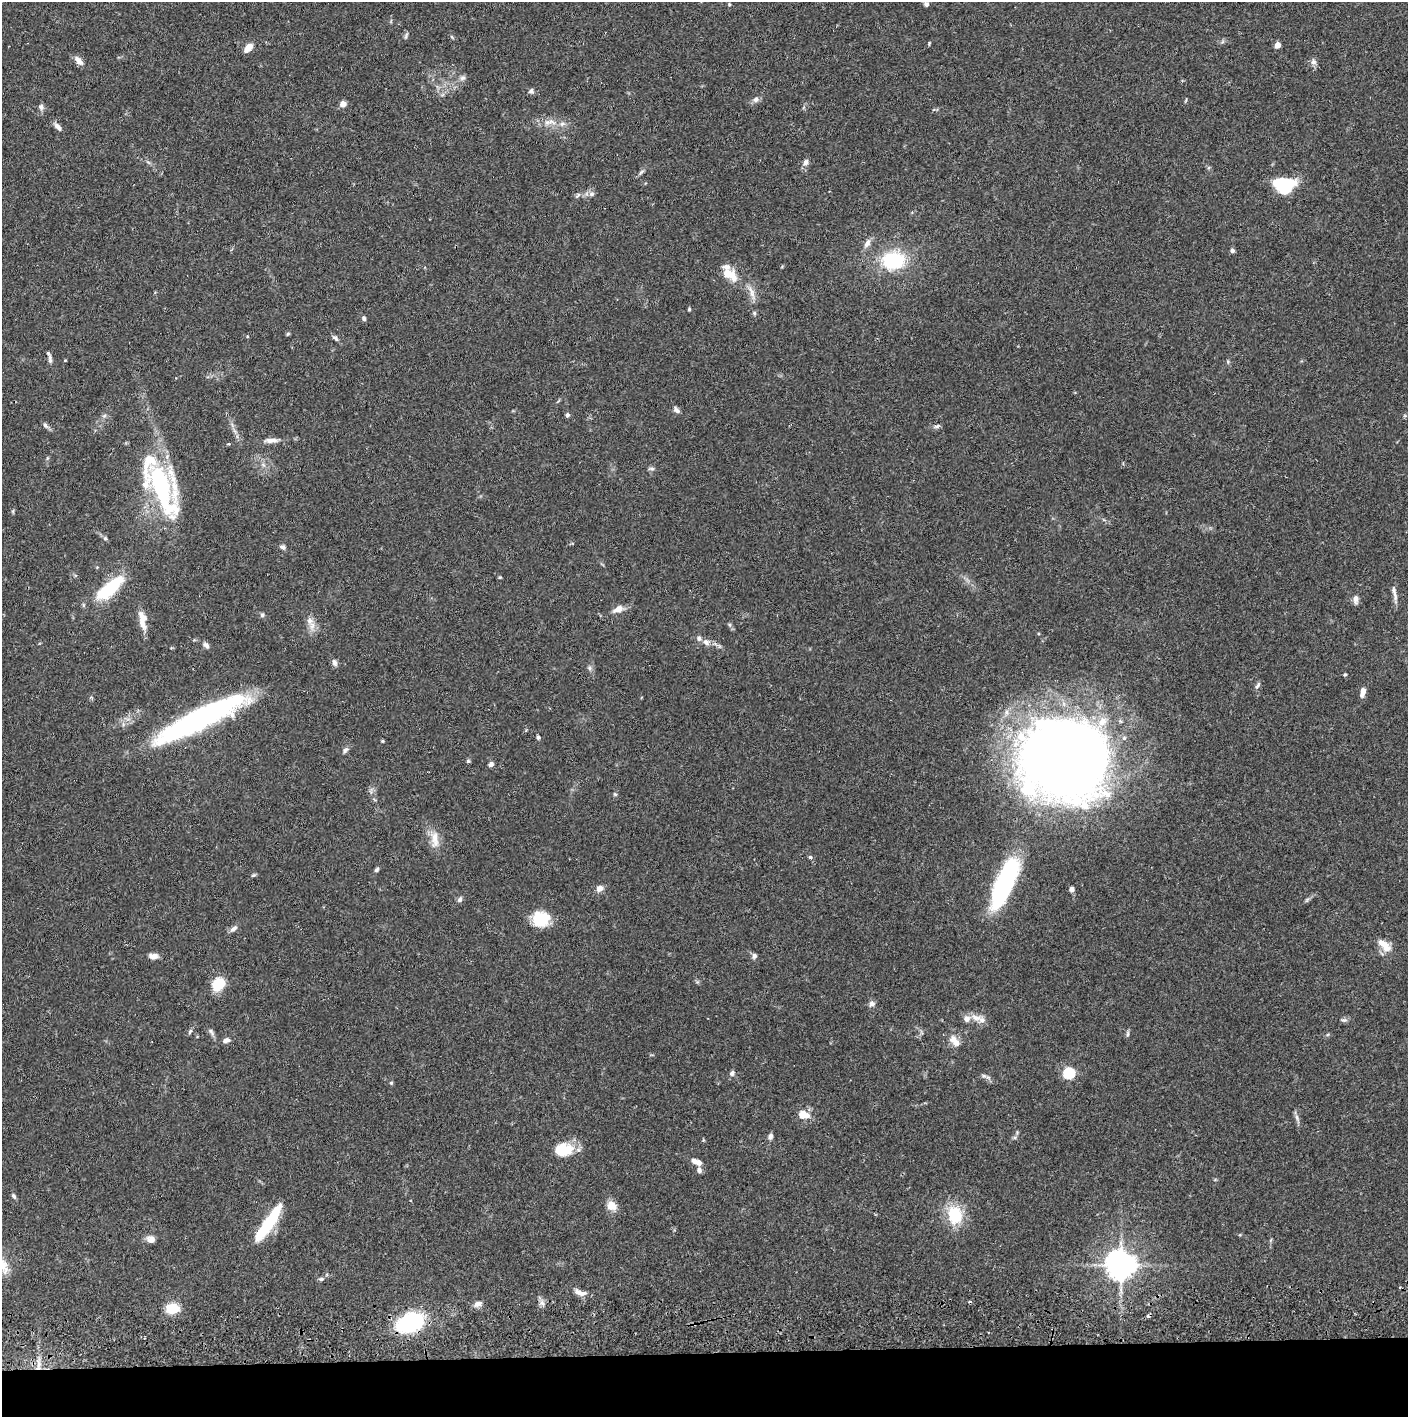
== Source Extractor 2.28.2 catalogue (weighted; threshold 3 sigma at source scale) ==
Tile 8 of 3 x 3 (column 2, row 3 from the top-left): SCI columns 1410-2815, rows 57-1471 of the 4228 x 4360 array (HDU 1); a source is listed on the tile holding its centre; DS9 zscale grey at full resolution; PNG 1410 x 1419 px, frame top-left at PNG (2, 2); no overlay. Shown black and unused: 4% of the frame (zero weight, under 2 of 3 exposures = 3% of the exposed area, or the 3 px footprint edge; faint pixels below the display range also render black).
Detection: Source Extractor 2.28.2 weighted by HDU 2 'WHT'; one run over the whole footprint, this tile lists its part. Background 0.0687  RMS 0.0048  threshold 0.0217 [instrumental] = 3 sigma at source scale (4.5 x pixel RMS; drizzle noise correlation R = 1.50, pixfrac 1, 0.05/0.05 arcsec/px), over >= 5 px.
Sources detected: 127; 2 inside a brighter object's white glare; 4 cosmic-ray / hot-pixel residue — not listed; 12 inside a brighter listed object's ellipse — not listed separately; the other 109 listed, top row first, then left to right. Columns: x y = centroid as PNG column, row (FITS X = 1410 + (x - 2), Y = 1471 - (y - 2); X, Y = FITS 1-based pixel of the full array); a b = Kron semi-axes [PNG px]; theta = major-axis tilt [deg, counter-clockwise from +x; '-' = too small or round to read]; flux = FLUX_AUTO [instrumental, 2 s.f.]
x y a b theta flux
729 4 5 4 - 0.46
926 4 6 5 - 1.3
406 36 10 3 66 0.88
452 37 8 3 -45 0.55
1277 45 5 4 - 5.5
248 48 11 7 48 4.5
79 61 14 7 -47 3.1
1313 62 8 7 - 1.7
462 78 8 6 16 1.5
531 91 7 7 - 1.3
756 99 9 7 64 1.8
1186 101 8 2 69 0.48
343 104 4 4 - 5.5
41 107 9 7 -56 1.5
547 122 23 7 -6 5
58 127 13 6 -47 2.2
805 162 9 6 57 1.8
641 172 10 4 45 1.1
1284 185 18 14 -2 31
592 194 7 6 - 1.3
578 195 9 4 45 1.1
867 243 13 7 59 2.7
1232 251 5 5 - 1.4
893 260 21 17 4 32
730 274 20 12 -34 8.6
751 292 23 6 -70 3.9
689 309 4 4 - 0.61
754 313 6 5 - 0.84
364 318 6 5 - 1.1
288 334 6 4 31 0.57
335 338 11 5 -45 1.3
50 360 14 5 -85 1.6
65 360 4 3 - 0.37
677 410 9 6 -50 1.6
567 415 5 4 - 1.3
45 425 9 5 -60 1.3
937 426 8 5 18 1.1
271 440 20 6 2 3.2
651 469 9 5 0 1
160 484 60 33 -69 63
13 511 6 4 72 0.6
105 539 5 5 - 0.76
283 547 7 6 - 1.3
500 577 5 3 - 0.45
110 589 25 9 40 40
1395 594 19 5 -79 2.6
1356 599 11 6 89 2.3
618 609 14 8 25 3.5
262 615 6 5 - 0.9
310 621 12 9 -82 3.5
142 622 21 10 -85 5.9
706 642 10 8 -37 2.2
206 645 10 6 -45 1.7
334 663 9 6 -75 1.6
590 668 7 4 -90 0.95
1345 675 4 3 - 0.59
1258 685 10 5 60 1.2
1363 692 10 5 76 3.1
199 719 90 18 26 120
538 737 5 5 - 0.86
345 750 8 6 53 1.3
1064 759 75 68 -26 680
468 761 5 5 - 0.73
491 764 6 5 - 1.6
615 794 6 5 - 0.65
435 839 27 10 -87 6.1
810 857 5 5 - 0.73
377 869 6 5 - 0.91
1005 882 45 13 67 91
599 888 7 6 - 3.3
1071 889 6 5 - 1.7
460 899 8 6 62 1.3
1307 900 9 3 45 0.89
541 919 19 17 2 14
234 929 11 6 43 1.8
1386 947 15 13 -43 5
153 956 11 7 -4 2.7
754 956 8 6 73 1.2
218 984 12 9 45 16
872 1004 8 7 - 1.7
976 1018 17 7 -18 4
1344 1020 8 5 0 1.2
190 1031 9 4 54 0.86
211 1032 11 5 -59 1.4
1127 1034 9 4 85 0.94
953 1039 13 9 -68 4.1
226 1040 9 6 15 1.9
732 1073 7 6 - 1.4
1069 1073 6 5 - 52
984 1076 7 4 -18 0.92
391 1083 5 4 - 0.65
803 1115 11 8 -9 6.2
1297 1117 10 5 -65 1.6
770 1136 7 6 - 1.8
563 1150 20 13 5 16
695 1161 10 7 -11 2.3
699 1170 8 6 -76 1.5
14 1196 7 5 -57 1.1
612 1205 11 10 - 5.3
954 1215 16 12 -81 20
269 1224 41 10 57 28
151 1239 10 8 -14 3.1
1121 1265 9 9 - 590
321 1279 8 5 10 1.1
578 1292 12 7 -39 2.5
542 1303 8 4 -37 1.4
478 1304 11 7 26 2.2
172 1308 12 9 2 12
411 1323 19 13 31 68
Overlapping masked pixels (flux is a lower limit): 2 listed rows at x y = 199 719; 411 1323